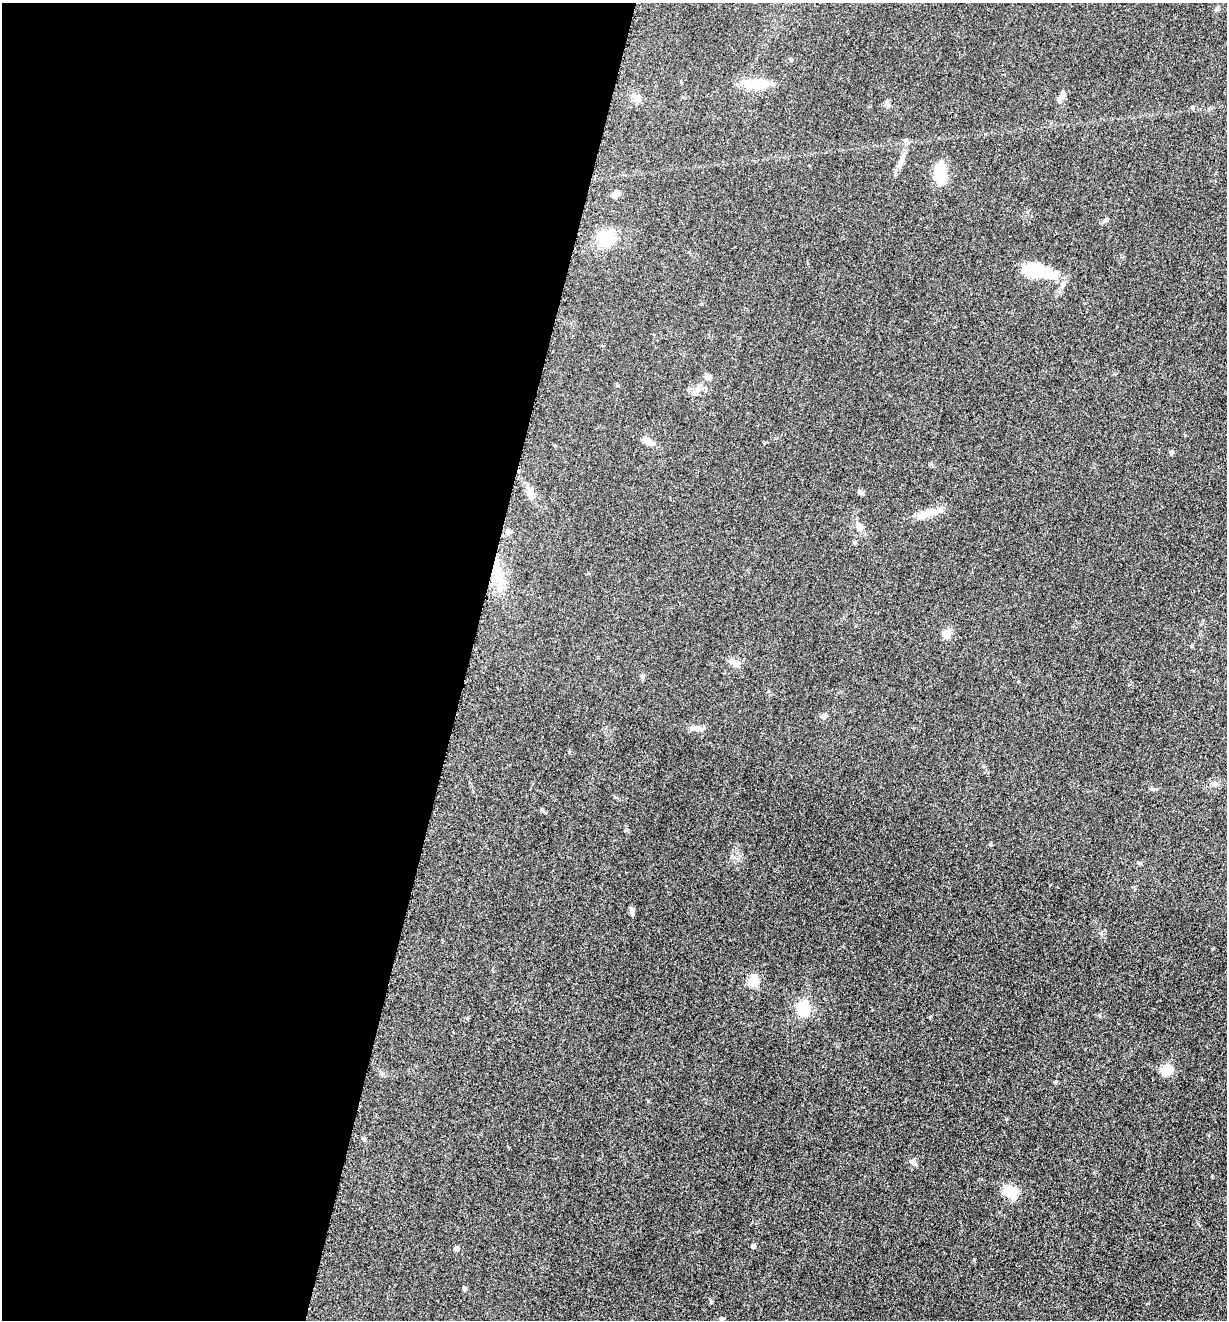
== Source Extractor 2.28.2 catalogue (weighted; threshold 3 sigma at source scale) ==
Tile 5 of 4 x 4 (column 1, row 2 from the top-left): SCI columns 264-1488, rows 2648-3965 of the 5304 x 5292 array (HDU 1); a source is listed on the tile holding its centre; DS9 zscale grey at full resolution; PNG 1229 x 1322 px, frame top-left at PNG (2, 3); no overlay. Shown black and unused: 38% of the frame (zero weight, under 3 of 5 exposures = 1% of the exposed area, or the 3 px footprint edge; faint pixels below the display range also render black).
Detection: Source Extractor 2.28.2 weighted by HDU 2 'WHT'; one run over the whole footprint, this tile lists its part. Background 0.0504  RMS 0.0058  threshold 0.0261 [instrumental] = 3 sigma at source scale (4.5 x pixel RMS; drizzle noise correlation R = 1.50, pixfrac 1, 0.05/0.05 arcsec/px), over >= 5 px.
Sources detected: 41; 1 inside a brighter object's white glare — not listed; the other 40 listed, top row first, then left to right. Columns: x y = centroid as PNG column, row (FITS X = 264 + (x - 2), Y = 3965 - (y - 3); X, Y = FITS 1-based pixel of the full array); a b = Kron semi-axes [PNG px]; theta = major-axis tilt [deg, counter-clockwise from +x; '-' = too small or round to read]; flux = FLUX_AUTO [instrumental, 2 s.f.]
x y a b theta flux
1217 9 7 4 38 1
759 84 29 13 5 12
1061 97 17 6 58 2.6
637 98 12 8 -31 3.3
887 103 9 4 -60 1.2
901 161 22 6 66 4.4
940 173 20 10 -85 17
616 194 9 7 55 2.9
1106 220 7 4 19 0.87
607 239 24 18 35 15
1037 271 31 16 -12 26
707 377 8 7 - 2.1
697 389 10 5 63 2.2
648 441 11 7 -30 5
1171 453 6 5 - 1.1
530 492 14 9 69 3.6
860 492 8 5 -15 1.2
929 513 34 8 17 9.2
860 527 11 8 -54 3.2
854 542 5 5 - 0.76
496 566 13 9 -68 6.6
501 580 16 7 -66 6.3
947 633 10 8 68 4.6
732 661 11 8 -36 3
643 677 7 4 -89 0.96
824 716 10 5 18 1.7
692 728 11 6 1 2.2
1215 784 8 7 - 2.1
631 911 9 6 -84 1.6
753 981 6 5 - 30
803 1009 19 13 -80 13
1167 1070 14 11 26 7.6
364 1139 5 5 - 0.75
912 1162 8 6 -36 2.2
1007 1191 11 8 -48 19
753 1246 5 4 - 1.7
456 1249 4 4 - 3
464 1289 6 4 90 0.78
711 1302 6 4 89 0.67
722 1319 5 5 - 0.81
Overlapping masked pixels (flux is a lower limit): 1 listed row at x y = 496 566
Unlisted compact peaks at least as high as the median listed source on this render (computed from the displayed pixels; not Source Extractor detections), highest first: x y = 1152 789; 1056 1082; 1212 1177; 991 845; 542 809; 1101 933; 1139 863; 1192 107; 615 797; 738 858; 701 304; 381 1073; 768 691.